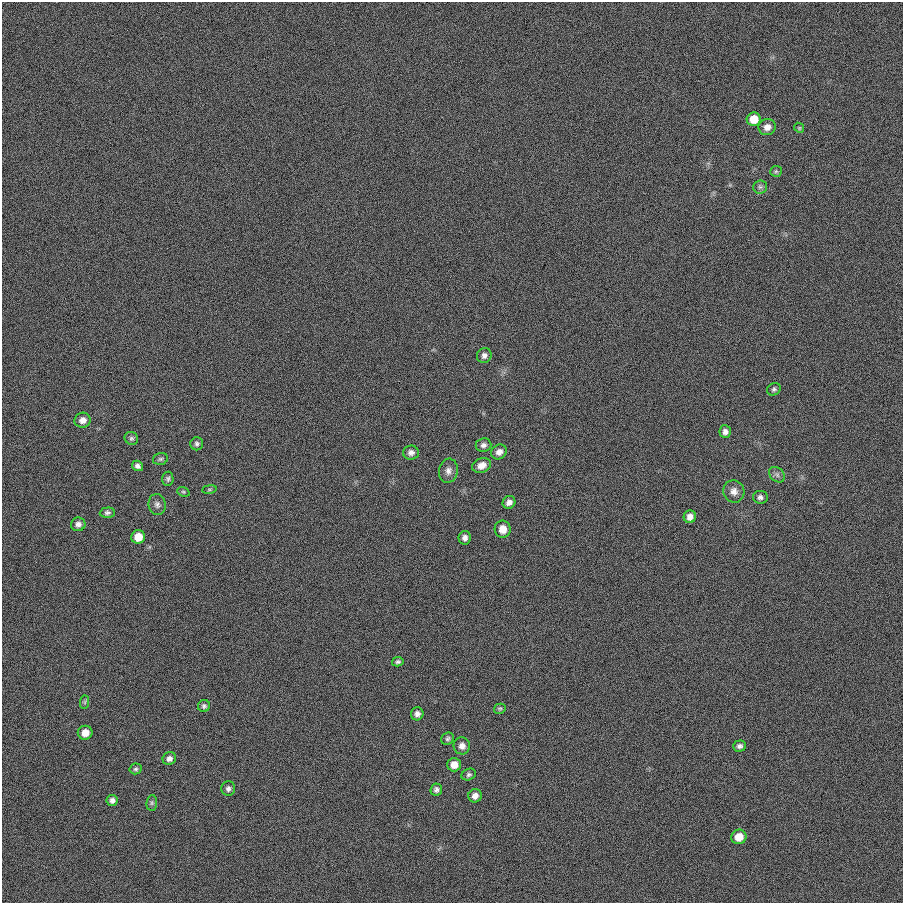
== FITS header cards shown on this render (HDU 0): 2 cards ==
NAXIS1  =                  901
NAXIS2  =                  901

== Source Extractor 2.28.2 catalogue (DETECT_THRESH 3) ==
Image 901 x 901 px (HDU 0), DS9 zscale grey, 1 PNG px = 1 image px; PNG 905 x 905 px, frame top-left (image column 1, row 901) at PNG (2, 2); each listed source drawn as its Kron ellipse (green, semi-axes under 4 px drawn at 4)
Background 6.22e-04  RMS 0.099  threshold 0.297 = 3 sigma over >= 5 px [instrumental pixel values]
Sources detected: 51; all 51 listed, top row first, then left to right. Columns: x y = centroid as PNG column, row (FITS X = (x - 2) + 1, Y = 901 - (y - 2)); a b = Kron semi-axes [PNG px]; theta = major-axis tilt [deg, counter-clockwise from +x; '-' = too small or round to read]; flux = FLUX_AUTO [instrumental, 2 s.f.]
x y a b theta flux
754 119 7 6 - 100
767 127 8 8 - 40
799 128 5 4 - 8.5
776 171 6 5 - 10
760 187 6 6 - 18
484 355 8 7 - 25
774 389 7 6 - 15
83 420 8 7 - 42
725 432 6 5 - 26
131 438 7 6 - 14
197 444 6 6 - 16
483 445 8 6 6 24
411 452 8 7 - 28
499 452 8 7 - 34
160 459 8 5 15 13
482 465 9 7 23 49
137 466 6 5 - 20
448 471 12 9 81 38
777 475 9 6 -43 24
168 479 7 5 84 15
209 489 7 3 8 9.3
734 491 11 10 - 45
183 492 6 4 -20 9.2
760 497 7 6 - 21
509 502 6 6 - 31
157 504 10 8 -81 28
107 513 7 5 3 16
690 517 6 6 - 39
78 524 7 7 - 27
503 529 8 8 - 67
138 537 7 6 - 98
465 538 7 6 - 27
398 662 6 4 13 15
85 702 7 4 89 11
204 706 6 6 - 16
500 709 6 5 - 10
417 714 6 6 - 27
85 733 7 7 - 65
448 739 7 6 - 14
462 746 8 8 - 36
739 746 6 5 - 21
169 759 7 6 - 26
454 765 7 6 - 56
136 769 6 5 - 13
469 775 7 5 21 16
228 789 7 7 - 20
436 790 6 5 - 20
475 796 7 6 - 38
112 800 5 5 - 25
152 803 7 5 83 14
739 837 8 7 - 82